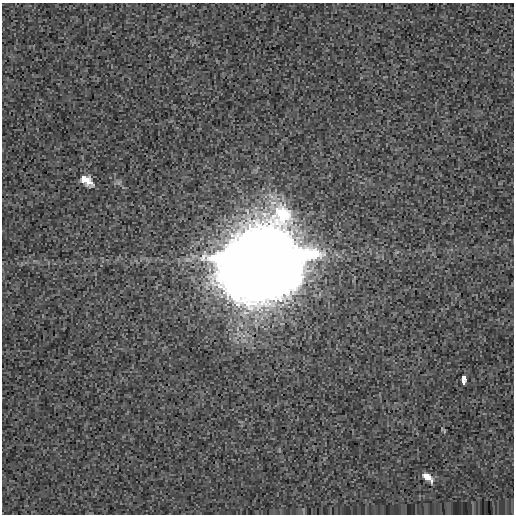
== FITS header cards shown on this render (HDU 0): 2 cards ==
NAXIS1  =                  512
NAXIS2  =                  512

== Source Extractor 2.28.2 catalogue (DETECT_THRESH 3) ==
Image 512 x 512 px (HDU 0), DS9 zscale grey, 1 PNG px = 1 image px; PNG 516 x 516 px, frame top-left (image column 1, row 512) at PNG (2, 3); no overlay
Background 0.00122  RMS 0.0088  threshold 0.0263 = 3 sigma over >= 5 px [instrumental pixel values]
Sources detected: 5; all 5 listed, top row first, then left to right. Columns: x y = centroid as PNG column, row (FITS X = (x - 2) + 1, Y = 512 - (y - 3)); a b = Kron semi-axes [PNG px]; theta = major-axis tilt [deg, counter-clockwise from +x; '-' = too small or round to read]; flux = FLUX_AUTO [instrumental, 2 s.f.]
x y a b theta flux
87 181 13 7 -37 6.6
261 260 43 34 4 11000
463 378 6 5 - 2.8
464 383 3 3 - 0.9
428 477 14 7 -41 5.4